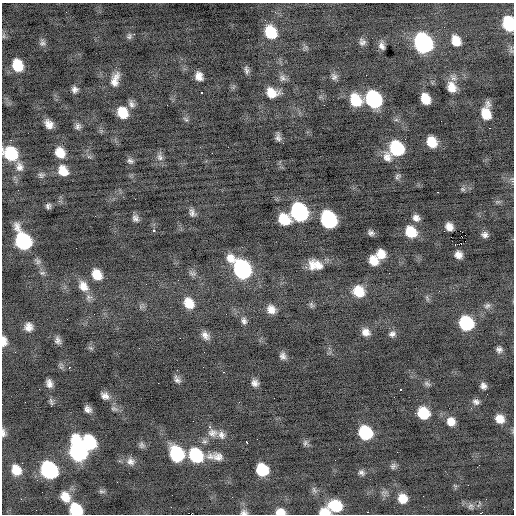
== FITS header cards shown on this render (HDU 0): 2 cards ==
NAXIS1  =                  512 / Axis length
NAXIS2  =                  512 / Axis length

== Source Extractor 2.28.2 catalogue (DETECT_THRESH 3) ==
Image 512 x 512 px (HDU 0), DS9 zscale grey, 1 PNG px = 1 image px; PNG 516 x 516 px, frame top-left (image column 1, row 512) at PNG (2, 3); no overlay
Background -0.21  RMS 0.99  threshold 2.98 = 3 sigma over >= 5 px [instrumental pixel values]
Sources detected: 150; all 150 listed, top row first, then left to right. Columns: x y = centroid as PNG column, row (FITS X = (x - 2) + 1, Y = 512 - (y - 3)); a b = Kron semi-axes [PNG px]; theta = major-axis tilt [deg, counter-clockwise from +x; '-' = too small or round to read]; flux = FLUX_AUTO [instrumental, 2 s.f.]
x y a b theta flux
275 12 3 3 - 110
509 24 11 8 -75 3700
271 32 13 10 -61 2200
134 34 3 2 - 120
3 36 6 4 90 110
129 36 8 6 51 170
456 41 11 9 -64 990
362 42 7 6 - 250
42 43 10 8 -87 240
423 43 13 10 -62 15000
382 46 7 5 -70 300
18 65 11 9 -68 1800
246 70 11 5 -80 210
366 75 2 2 - 120
199 76 9 7 -68 520
334 77 9 8 - 250
282 78 10 9 - 280
115 80 16 8 74 700
452 87 14 11 -66 870
75 89 7 7 - 280
202 93 3 2 - 330
272 93 13 10 -11 1000
374 99 12 10 -57 8100
425 99 10 7 -67 1200
355 100 13 10 -58 2100
131 104 11 7 -66 280
122 113 10 8 -59 1300
486 113 14 8 88 1400
186 119 8 5 -44 140
49 124 9 7 -57 520
78 126 8 7 - 230
489 128 3 2 - 330
278 137 9 5 -84 260
432 142 10 8 -61 1300
228 147 2 2 - 45
397 148 12 10 -59 4400
11 153 13 11 -40 3200
60 153 11 9 -58 1000
89 157 7 4 -19 120
160 157 11 8 -51 320
387 157 13 10 -72 530
130 161 8 7 - 200
19 167 14 10 -79 470
63 171 11 9 -56 1000
41 175 8 7 - 180
398 176 9 5 36 150
463 189 7 5 -21 150
18 190 2 2 - 27
438 192 3 2 - 470
59 201 5 5 - 140
498 202 9 4 8 130
48 206 6 5 - 170
299 212 12 10 -60 11000
192 213 10 6 -62 270
135 218 8 6 -67 260
416 218 9 7 -30 360
284 219 11 9 -31 1700
328 220 12 10 -60 10000
449 227 8 7 - 500
153 230 3 3 - 170
460 231 2 2 - 120
411 232 11 9 -48 1600
371 233 6 5 - 210
485 235 7 6 - 260
23 241 16 10 -65 7100
455 244 2 2 - 510
461 244 2 2 - 2600
381 254 8 8 - 790
458 255 7 6 - 440
373 261 9 8 - 950
315 265 15 11 -10 1100
242 269 16 10 -50 14000
42 273 8 6 0 160
192 273 11 6 -17 240
97 275 11 9 -60 1000
83 286 15 11 -58 740
359 291 12 11 - 1300
89 297 10 9 - 300
427 298 9 4 -78 130
189 303 12 10 -59 1200
311 305 8 6 -60 160
487 306 10 7 25 240
271 309 10 9 - 600
244 321 9 7 -70 250
466 323 10 10 - 5000
28 327 9 8 - 490
366 332 10 9 - 490
392 334 9 8 - 280
205 335 10 7 -51 410
58 340 9 7 -70 280
4 341 11 6 -88 490
91 348 9 5 -27 130
499 350 7 7 - 230
283 356 9 7 -80 290
69 367 2 2 - 300
177 370 2 2 - 280
224 372 2 2 - 170
177 380 10 6 -55 250
49 383 9 6 -76 370
158 383 2 2 - 180
255 383 8 7 - 330
427 384 10 6 -28 180
483 386 7 6 - 270
401 390 3 2 - 500
105 396 10 8 -38 380
51 401 9 5 -83 180
476 402 9 7 -15 250
88 409 8 6 -41 320
114 409 11 6 -19 210
423 413 10 9 - 2200
500 419 9 8 - 710
193 421 2 2 - 190
451 421 10 9 - 660
210 427 3 3 - 190
3 433 10 5 -87 230
212 433 15 11 -6 580
365 433 10 9 - 4000
221 435 11 9 -60 380
204 441 8 7 - 220
89 442 12 10 -62 4500
246 442 3 3 - 190
305 443 9 6 71 160
142 445 8 7 - 190
339 449 2 2 - 44
78 451 18 10 -77 13000
397 452 2 2 - 61
177 454 12 10 -58 4800
196 455 13 11 -48 3900
210 456 12 9 11 400
218 457 14 10 -13 520
130 461 11 11 - 420
22 463 2 2 - 97
393 466 9 6 46 190
16 470 9 8 - 1000
49 470 12 10 -55 9300
262 470 10 9 - 3000
361 472 8 6 -39 210
455 486 7 4 -55 92
314 490 11 6 -59 200
102 491 10 5 -11 160
65 497 12 9 -58 890
403 498 10 9 - 950
336 506 11 10 - 2500
471 506 9 9 - 230
76 510 10 9 - 2900
244 512 8 6 6 220
280 512 9 6 -3 670
325 512 10 7 -1 1000
367 512 3 2 - 220
482 512 3 2 - 95
At the frame edge (FLAGS 8, measured only in part): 8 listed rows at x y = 509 24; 11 153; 4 341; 3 433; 76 510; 244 512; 280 512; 325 512